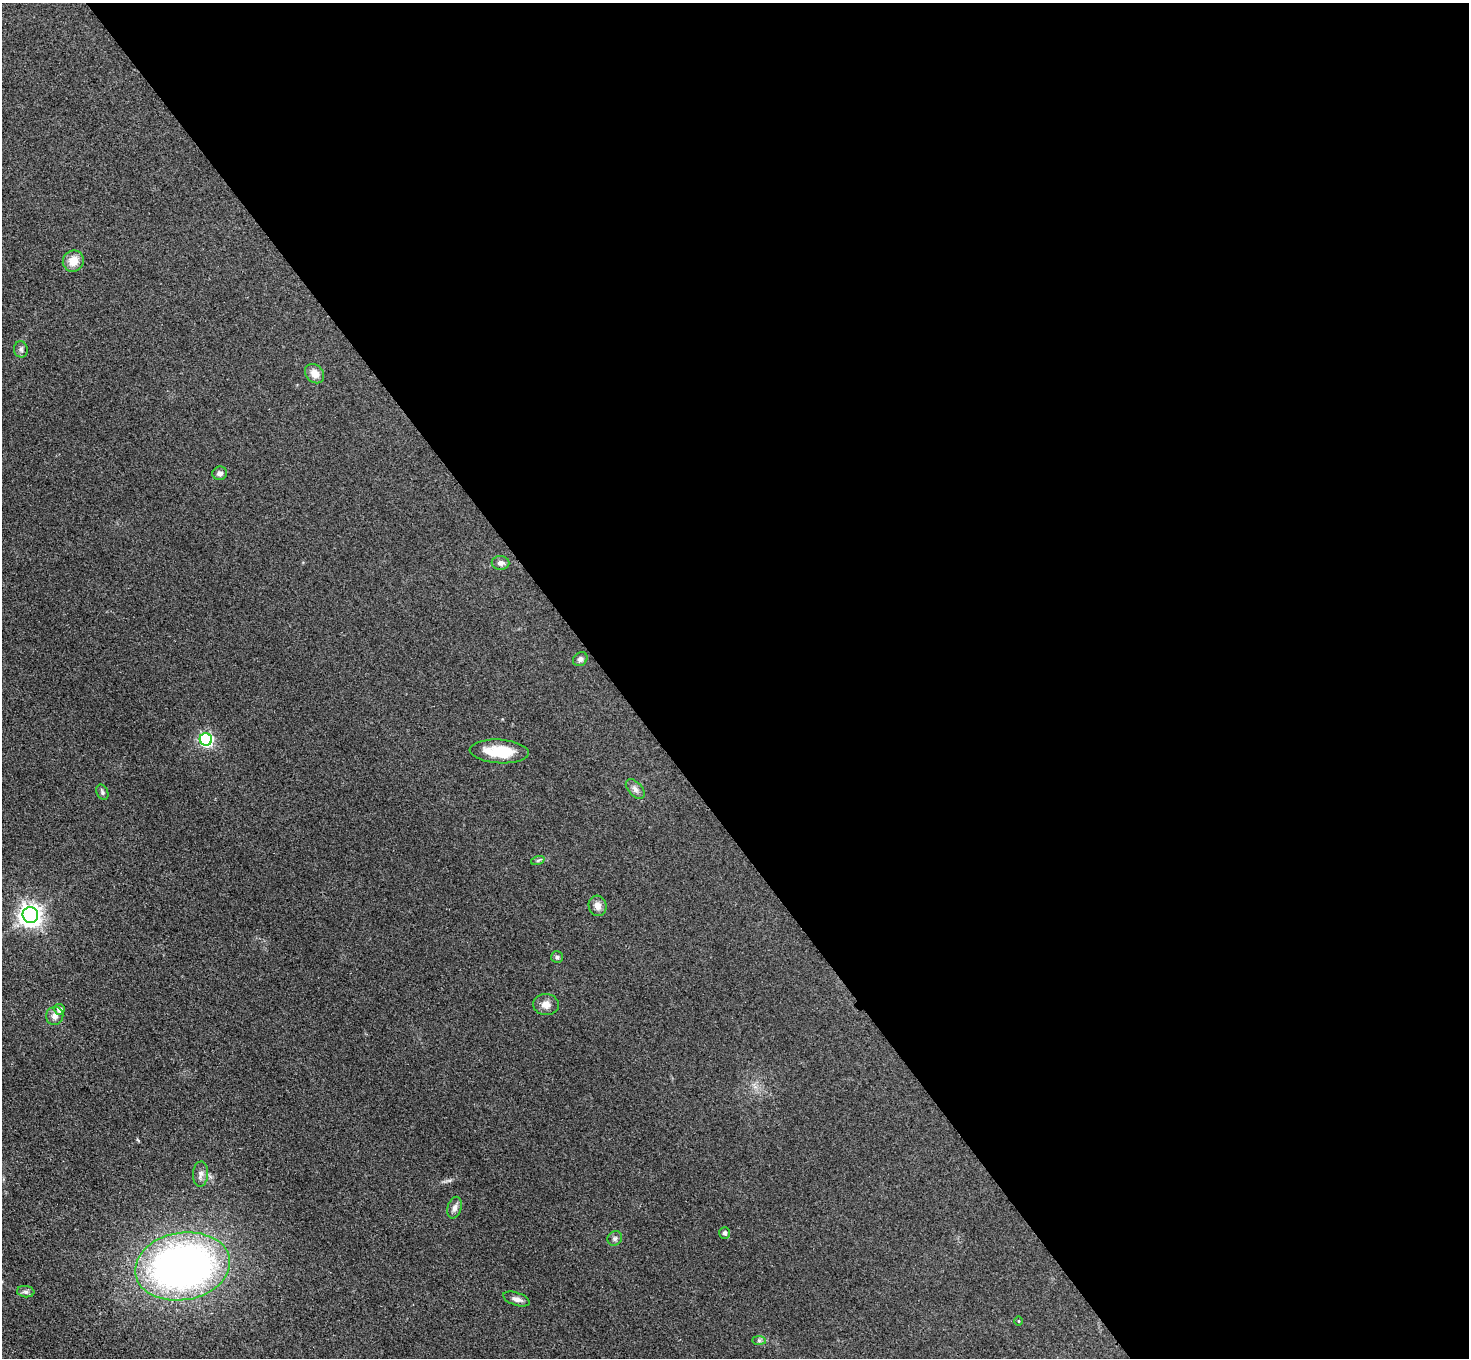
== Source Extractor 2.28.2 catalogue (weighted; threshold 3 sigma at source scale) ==
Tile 8 of 4 x 4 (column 4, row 2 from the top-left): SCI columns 4434-5900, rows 2893-4248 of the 5931 x 5925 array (HDU 1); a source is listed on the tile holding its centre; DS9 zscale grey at full resolution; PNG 1471 x 1360 px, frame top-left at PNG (2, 3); each listed source drawn as its Kron ellipse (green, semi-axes under 4 px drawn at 4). Shown black and unused: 59% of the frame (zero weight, under 3 of 4 exposures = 3% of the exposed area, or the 3 px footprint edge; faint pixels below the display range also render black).
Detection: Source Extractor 2.28.2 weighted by HDU 2 'WHT'; one run over the whole footprint, this tile lists its part. Background 0.147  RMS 0.012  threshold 0.054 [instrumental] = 3 sigma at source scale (4.5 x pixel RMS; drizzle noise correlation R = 1.50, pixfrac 1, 0.05/0.05 arcsec/px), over >= 5 px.
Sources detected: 26; all 26 listed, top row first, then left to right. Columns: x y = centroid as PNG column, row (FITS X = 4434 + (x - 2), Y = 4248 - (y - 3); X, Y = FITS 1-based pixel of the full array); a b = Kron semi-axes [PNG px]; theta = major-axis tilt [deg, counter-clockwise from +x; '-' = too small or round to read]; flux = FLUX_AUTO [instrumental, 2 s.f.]
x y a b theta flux
73 261 11 10 - 15
21 349 8 7 - 3.2
315 374 11 8 -47 10
220 473 7 6 - 4.9
501 563 9 7 -1 5.2
580 659 7 6 - 3.6
206 739 6 6 - 190
499 751 29 11 -4 36
635 789 12 7 -49 5.2
102 792 8 5 -64 2.6
538 860 7 4 19 2.1
598 906 10 8 -74 7.8
30 915 8 7 - 820
557 957 6 6 - 2.1
546 1005 13 10 -6 8.6
59 1009 5 5 - 7.4
55 1016 9 8 - 6.6
201 1174 12 7 86 5.6
455 1208 11 7 73 4.9
725 1233 6 5 - 3.4
615 1238 8 6 44 3.1
182 1266 48 33 10 620
26 1292 9 5 -6 3.1
516 1299 14 6 -18 5.7
1019 1321 4 3 - 1
759 1340 7 4 -1 2.3